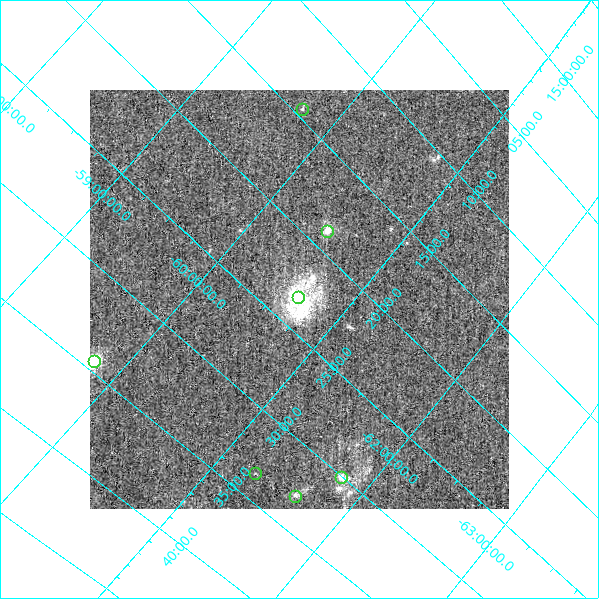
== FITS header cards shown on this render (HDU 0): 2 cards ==
NAXIS1  =                  419
NAXIS2  =                  419

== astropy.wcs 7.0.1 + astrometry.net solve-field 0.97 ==
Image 419 x 419 px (HDU 0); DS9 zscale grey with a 90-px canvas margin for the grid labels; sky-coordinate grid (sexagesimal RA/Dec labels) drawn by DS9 from the SOLVED WCS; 7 Tycho-2 reference stars matched to detected sources circled (green)
Header WCS: none
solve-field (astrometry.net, Tycho-2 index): SOLVED blind (the file carries no WCS)
Solved WCS: RA---TAN-SIP/DEC--TAN-SIP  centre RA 15:23:14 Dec -60:40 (230.81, -60.67 deg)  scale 28.7 x 27.3 arcsec/px (non-square pixels)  FOV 200.7' x 190.8'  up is -49 deg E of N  parity normal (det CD < 0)
(file carries no celestial WCS; the grid is the blind solution)
Tycho-2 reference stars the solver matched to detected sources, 7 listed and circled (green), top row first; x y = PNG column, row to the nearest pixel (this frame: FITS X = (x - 90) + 1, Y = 419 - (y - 90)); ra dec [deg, ICRS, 3 dp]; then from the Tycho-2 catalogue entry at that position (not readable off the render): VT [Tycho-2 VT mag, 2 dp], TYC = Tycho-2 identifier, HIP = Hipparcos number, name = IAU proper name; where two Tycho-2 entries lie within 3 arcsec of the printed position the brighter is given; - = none
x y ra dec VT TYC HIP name
302 109 228.629 -59.735 7.38 8706-938-1 74598 -
327 231 229.705 -60.496 5.42 9021-2242-1 74941 -
298 297 230.794 -60.657 5.70 9021-1139-1 75308 -
94 361 233.611 -59.801 8.16 8708-405-1 76244 -
255 473 233.363 -61.273 6.72 9022-980-1 76170 -
341 477 232.509 -61.796 8.39 9022-1287-1 - -
295 496 233.239 -61.622 8.53 9022-1457-1 76132 -